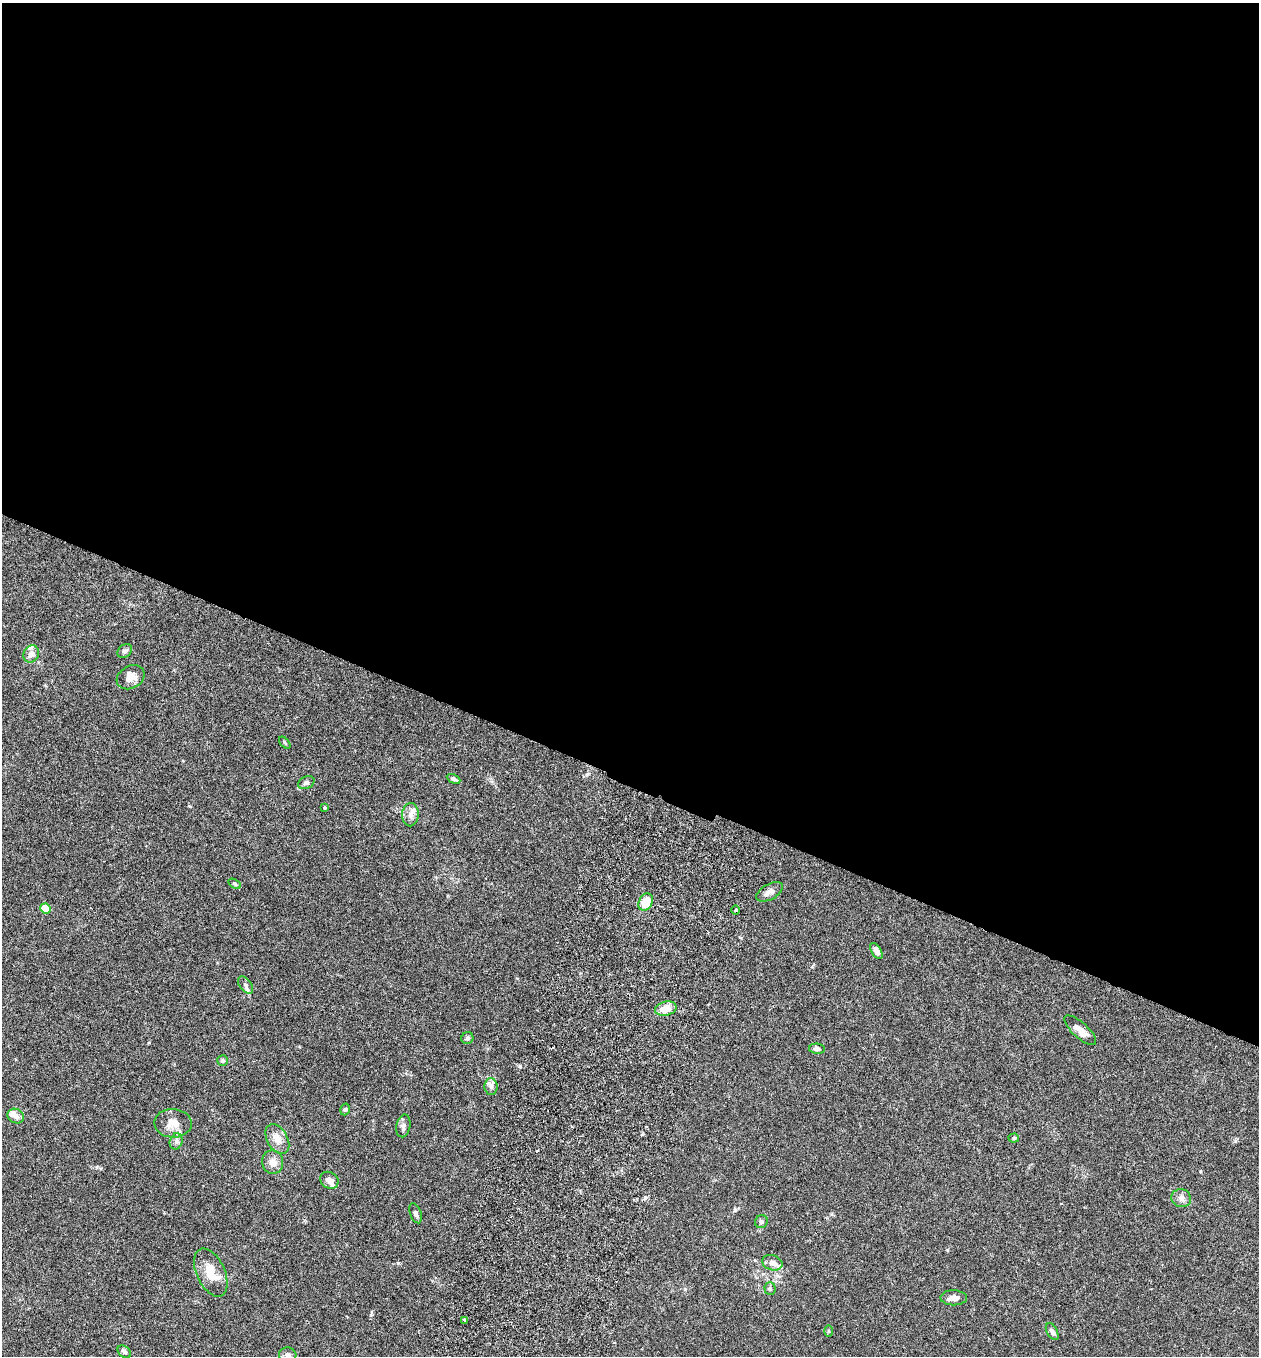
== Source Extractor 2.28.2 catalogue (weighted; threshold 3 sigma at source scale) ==
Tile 3 of 4 x 4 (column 3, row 1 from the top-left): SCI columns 2708-3964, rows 4087-5440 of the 5543 x 5465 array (HDU 1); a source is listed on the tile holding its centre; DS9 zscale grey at full resolution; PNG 1261 x 1358 px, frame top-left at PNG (2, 3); each listed source drawn as its Kron ellipse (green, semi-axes under 4 px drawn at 4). Shown black and unused: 57% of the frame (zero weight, under 3 of 6 exposures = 3% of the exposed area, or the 3 px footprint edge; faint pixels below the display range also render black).
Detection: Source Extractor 2.28.2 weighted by HDU 2 'WHT'; one run over the whole footprint, this tile lists its part. Background 0.0173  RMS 0.0019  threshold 0.00795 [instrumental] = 3 sigma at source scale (4.09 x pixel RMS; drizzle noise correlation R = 1.36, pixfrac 0.8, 0.05/0.05 arcsec/px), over >= 5 px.
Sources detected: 47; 5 inside a brighter listed object's ellipse — not listed separately; the other 42 listed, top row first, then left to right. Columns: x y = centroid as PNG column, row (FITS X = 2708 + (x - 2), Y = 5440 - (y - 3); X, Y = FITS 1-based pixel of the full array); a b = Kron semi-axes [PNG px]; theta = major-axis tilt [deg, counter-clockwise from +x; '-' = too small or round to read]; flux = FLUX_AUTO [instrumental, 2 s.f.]
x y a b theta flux
125 651 8 6 41 0.57
31 654 9 7 63 0.96
131 677 15 11 29 1.7
285 743 7 3 -47 0.23
454 779 7 4 -26 0.49
306 783 8 6 26 0.49
324 807 4 3 - 0.38
410 815 12 8 89 0.95
235 884 7 4 -31 0.26
770 892 15 7 29 0.93
646 902 9 6 62 3.5
46 908 5 5 - 5
736 910 4 3 - 0.18
876 951 9 5 -59 0.89
245 985 10 6 -51 0.59
666 1009 11 7 13 2.5
1080 1030 20 7 -43 1.7
467 1038 6 5 - 0.41
817 1049 8 5 -4 0.48
223 1061 5 5 - 0.34
491 1087 8 6 -86 0.67
345 1109 6 4 72 0.27
16 1116 8 7 - 1
173 1123 19 14 -2 2.1
403 1126 11 7 80 0.63
1014 1138 5 4 - 0.27
277 1139 16 10 -59 1.8
176 1141 8 6 71 0.57
273 1162 12 10 -79 1.3
329 1180 9 8 - 0.92
1181 1198 10 9 - 0.92
416 1213 10 5 -70 0.44
761 1222 7 6 - 0.37
772 1263 10 7 -18 0.89
211 1273 26 14 -65 3.5
770 1288 6 5 - 0.33
954 1298 13 7 0 0.97
465 1320 3 2 - 0.26
828 1331 6 4 -89 0.23
1052 1332 9 5 -61 0.58
124 1352 7 5 -42 0.45
288 1355 9 7 -4 0.67
Unlisted compact peaks at least as high as the median listed source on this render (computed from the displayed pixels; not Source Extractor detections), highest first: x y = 398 1263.